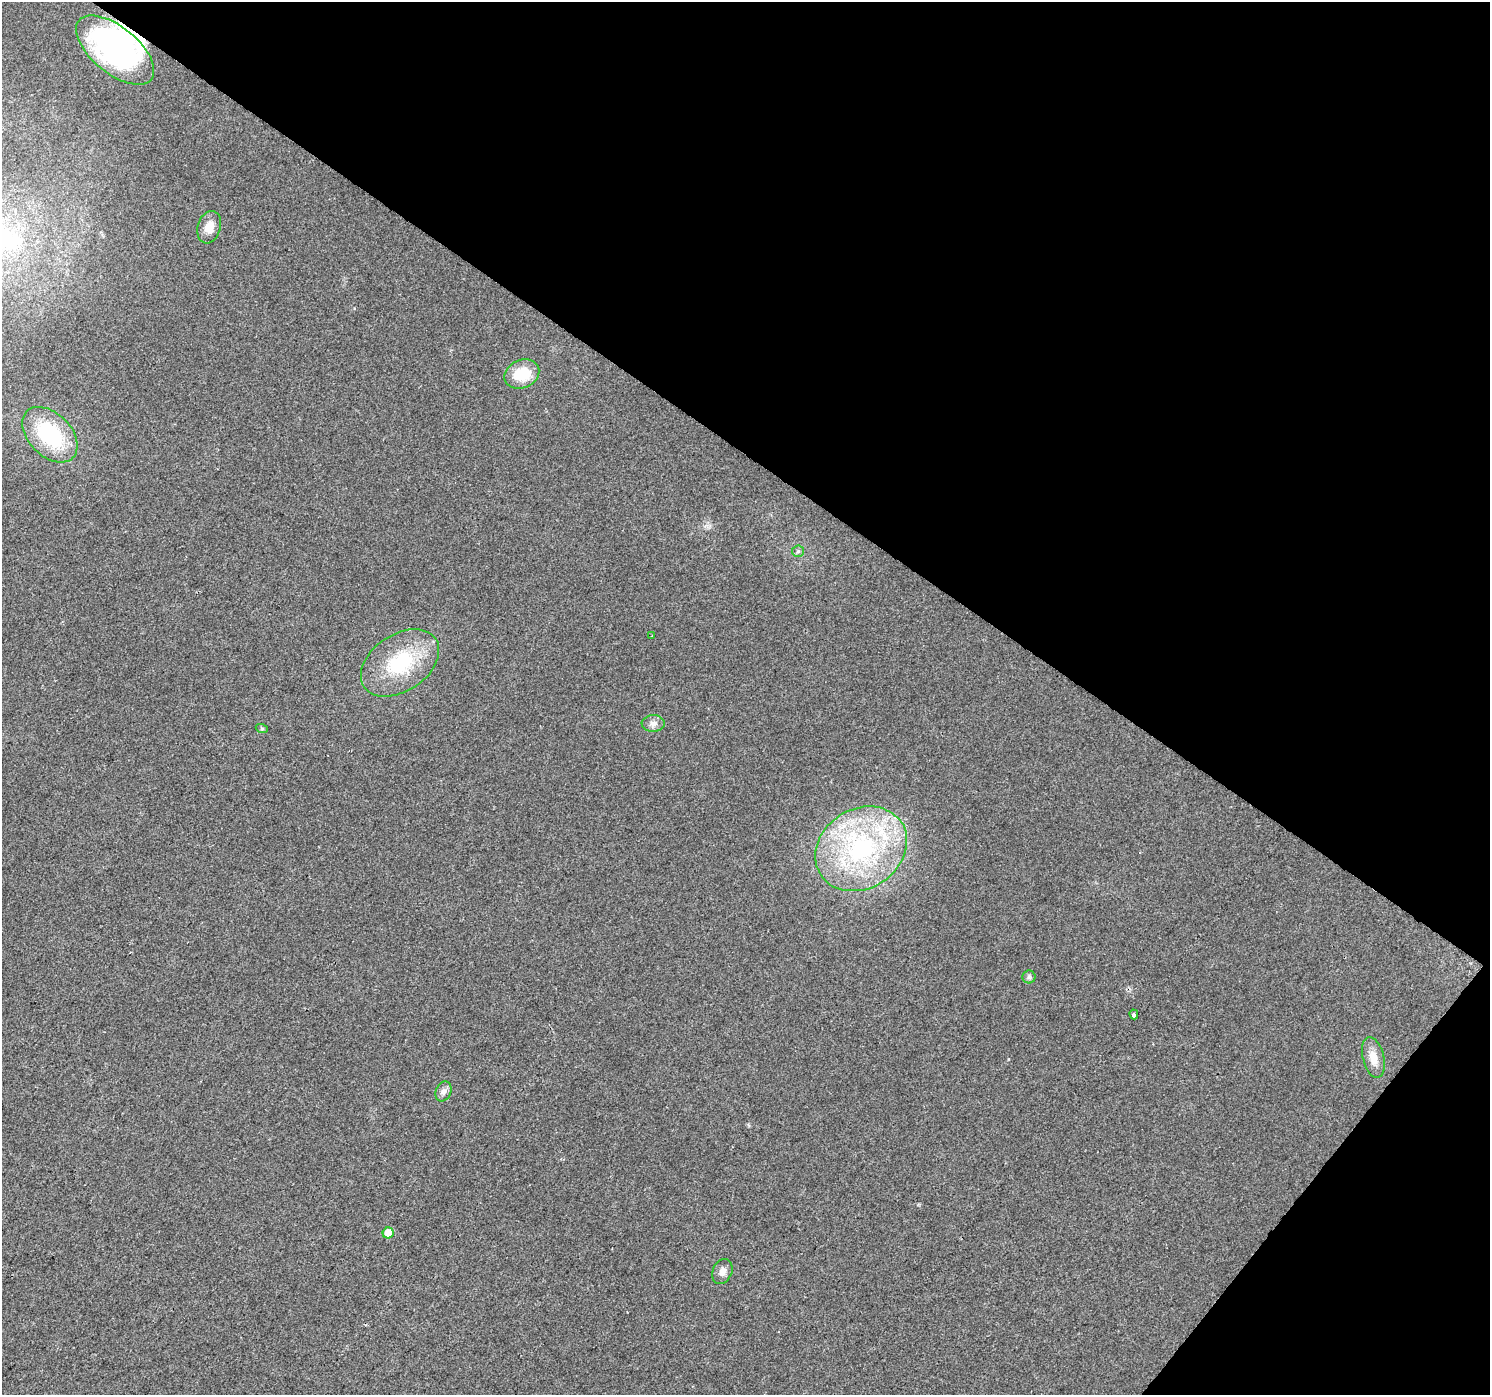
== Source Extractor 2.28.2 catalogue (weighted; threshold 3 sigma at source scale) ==
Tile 8 of 4 x 4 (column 4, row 2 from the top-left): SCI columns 4469-5956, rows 3035-4427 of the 5956 x 6001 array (HDU 1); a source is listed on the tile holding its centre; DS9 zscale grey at full resolution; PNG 1492 x 1397 px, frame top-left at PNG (2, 2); each listed source drawn as its Kron ellipse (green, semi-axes under 4 px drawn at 4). Shown black and unused: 36% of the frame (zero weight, under 2 of 3 exposures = <1% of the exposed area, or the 3 px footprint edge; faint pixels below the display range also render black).
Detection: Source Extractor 2.28.2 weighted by HDU 2 'WHT'; one run over the whole footprint, this tile lists its part. Background 0.0239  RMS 0.0061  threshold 0.0275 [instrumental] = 3 sigma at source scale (4.5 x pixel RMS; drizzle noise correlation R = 1.50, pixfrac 1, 0.0396/0.0396 arcsec/px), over >= 5 px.
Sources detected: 18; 1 inside a brighter object's white glare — neither listed nor drawn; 1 inside a brighter listed object's ellipse — not listed separately; the other 16 listed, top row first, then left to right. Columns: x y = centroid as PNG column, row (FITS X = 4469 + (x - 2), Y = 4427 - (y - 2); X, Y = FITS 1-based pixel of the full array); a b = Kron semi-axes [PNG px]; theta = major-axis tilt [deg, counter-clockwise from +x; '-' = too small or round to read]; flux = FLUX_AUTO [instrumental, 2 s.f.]
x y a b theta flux
115 50 47 23 -39 110
209 227 16 11 72 7.3
522 374 18 14 24 18
50 435 33 21 -45 47
798 551 6 5 - 1.2
652 636 3 2 - 0.43
400 663 43 28 34 43
653 723 11 8 3 3.1
262 729 6 4 -19 0.8
861 849 48 39 34 100
1029 977 6 6 - 1.4
1134 1014 5 3 - 2.4
1373 1057 21 10 -76 7.8
443 1091 10 7 67 2.8
388 1233 5 5 - 8.6
722 1271 13 9 67 3.6
Overlapping masked pixels (flux is a lower limit): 1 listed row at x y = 115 50